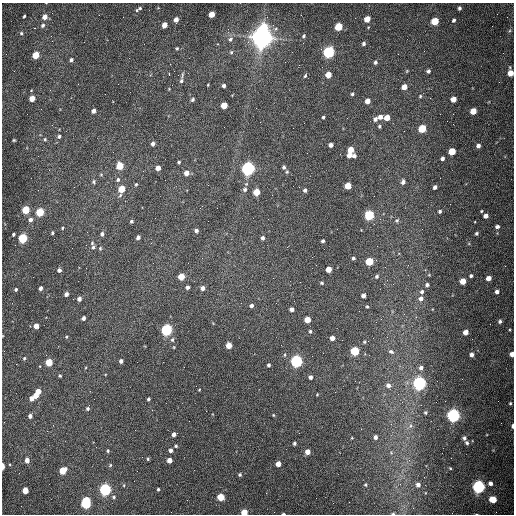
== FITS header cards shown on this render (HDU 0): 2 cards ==
NAXIS1  =                  512 /fastest changing axis
NAXIS2  =                  512 /next to fastest changing axis

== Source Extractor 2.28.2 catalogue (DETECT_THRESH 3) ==
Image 512 x 512 px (HDU 0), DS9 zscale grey, 1 PNG px = 1 image px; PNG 516 x 516 px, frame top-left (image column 1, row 512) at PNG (2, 3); no overlay
Background 1560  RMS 24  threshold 71.5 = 3 sigma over >= 5 px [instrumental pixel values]
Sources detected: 206; all 206 listed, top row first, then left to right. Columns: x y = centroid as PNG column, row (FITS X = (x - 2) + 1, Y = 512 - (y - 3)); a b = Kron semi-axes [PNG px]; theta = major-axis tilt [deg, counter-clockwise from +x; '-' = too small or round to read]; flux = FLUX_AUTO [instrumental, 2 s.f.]
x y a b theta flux
140 8 5 4 - 2.0e+03
459 8 4 3 - 3.4e+03
137 10 4 3 - 1.5e+03
211 14 5 4 - 2.5e+04
24 16 3 2 - 2.1e+03
45 17 5 4 - 1.2e+04
367 19 5 4 - 2.3e+04
176 20 5 4 - 1.0e+04
454 20 4 3 - 3.1e+03
435 21 5 4 - 6.1e+04
43 25 6 4 57 4.2e+03
164 25 4 4 - 1.5e+04
264 27 6 5 - 5.4e+04
338 27 5 4 - 6.9e+04
21 33 4 4 - 2.1e+03
51 36 3 2 - 1.3e+03
304 36 5 4 - 2.5e+03
262 37 8 7 - 2.1e+06
230 39 8 6 50 5.1e+03
364 43 4 4 - 3.9e+03
177 48 4 4 - 1.7e+03
231 52 5 4 - 2.4e+03
328 52 5 5 - 3.5e+05
36 55 5 4 - 4.4e+04
71 60 5 4 - 4.1e+03
375 62 5 4 - 3.2e+03
428 71 4 3 - 3.7e+03
510 73 6 4 -86 2.1e+04
169 74 3 2 - 5.3e+03
328 75 5 4 - 2.3e+04
305 76 6 4 62 2.2e+03
181 81 8 6 76 4.4e+03
224 86 4 4 - 4.1e+03
404 87 5 4 - 1.4e+04
169 89 3 3 - 1.1e+03
105 94 2 2 - 8.1e+02
352 94 4 4 - 2.5e+03
420 96 4 3 - 1.9e+03
32 98 5 4 - 2.5e+04
453 99 5 4 - 1.8e+04
192 100 4 4 - 3.3e+03
367 101 5 4 - 1.3e+04
224 105 5 4 - 3.4e+04
94 111 4 4 - 8.0e+03
473 111 5 4 - 2.6e+04
323 117 3 3 - 2.4e+03
380 117 5 4 - 7.6e+03
387 118 5 4 - 2.2e+04
375 119 5 5 - 4.9e+03
379 126 4 4 - 2.3e+03
422 129 5 4 - 6.7e+04
59 136 6 5 - 3.4e+03
45 139 5 4 - 1.9e+03
14 140 3 2 - 1.6e+03
153 144 4 4 - 5.9e+03
331 145 4 4 - 6.3e+03
478 146 5 4 - 6.1e+03
351 150 5 4 - 2.6e+04
452 151 5 4 - 4.8e+04
349 155 4 4 - 1.2e+04
354 156 4 4 - 4.6e+03
442 158 4 4 - 4.9e+03
179 162 3 3 - 2.4e+03
120 166 5 4 - 4.5e+04
284 167 4 3 - 3.5e+03
158 168 4 4 - 1.5e+04
248 168 5 5 - 6.8e+05
287 172 5 4 - 2.0e+03
186 173 4 4 - 1.3e+04
101 175 5 3 - 1.7e+03
118 180 6 5 - 3.4e+03
94 182 7 5 -70 2.9e+03
403 182 5 4 - 5.4e+03
136 184 4 3 - 1.8e+03
348 186 5 4 - 2.9e+04
435 187 4 3 - 5.3e+03
121 189 6 4 71 4.2e+04
245 189 6 6 - 4.4e+03
305 190 4 3 - 4.1e+03
256 192 5 4 - 3.7e+04
26 210 5 4 - 7.0e+04
440 211 4 3 - 2.9e+03
481 211 4 3 - 1.6e+03
40 212 5 4 - 8.2e+04
369 215 5 5 - 1.7e+05
486 216 4 4 - 8.9e+03
30 220 5 4 - 6.5e+03
397 220 5 4 - 2.4e+03
131 221 4 3 - 2.6e+03
497 227 5 4 - 4.8e+03
62 228 4 3 - 1.6e+03
196 230 4 4 - 5.1e+03
52 233 4 3 - 2.0e+03
476 233 4 4 - 2.7e+03
14 234 3 3 - 2.6e+03
102 234 4 4 - 3.9e+03
138 237 4 3 - 5.6e+03
23 238 5 4 - 1.4e+05
262 238 4 4 - 4.0e+03
323 241 3 3 - 3.0e+03
92 243 7 5 89 2.6e+03
93 247 5 4 - 2.8e+03
100 248 6 5 - 2.2e+03
353 258 3 3 - 2.6e+03
369 261 5 5 - 6.6e+04
505 266 2 2 - 7.6e+02
329 269 4 4 - 1.7e+04
59 270 4 4 - 4.7e+03
377 276 5 4 - 2.7e+03
471 276 3 3 - 2.9e+03
181 277 5 4 - 3.5e+04
489 278 5 4 - 1.1e+04
463 281 5 4 - 2.0e+04
322 283 4 4 - 2.3e+03
427 285 4 3 - 3.3e+03
187 287 4 3 - 4.3e+03
41 288 4 3 - 5.7e+03
202 288 5 4 - 6.8e+03
16 289 3 3 - 2.7e+03
422 292 5 4 - 3.2e+03
497 292 5 5 - 5.6e+03
66 294 4 4 - 6.7e+03
363 295 4 4 - 6.8e+03
421 298 6 5 - 7.0e+03
79 299 4 4 - 6.4e+03
276 303 2 2 - 9.0e+02
251 306 4 4 - 4.9e+03
367 307 4 3 - 1.7e+03
292 309 4 4 - 7.8e+03
83 318 4 3 - 5.0e+03
381 319 2 2 - 1.0e+03
307 320 4 4 - 3.1e+04
500 321 6 5 - 4.1e+03
36 326 4 4 - 1.4e+04
166 330 5 5 - 3.5e+05
310 331 5 4 - 2.2e+03
465 332 4 4 - 1.2e+04
66 337 4 4 - 1.6e+03
332 338 4 4 - 1.0e+04
172 340 6 5 - 2.9e+03
364 342 4 3 - 2.0e+03
229 345 5 4 - 2.2e+04
355 351 5 5 - 1.1e+05
391 352 7 5 -18 3.8e+03
512 354 4 4 - 9.5e+03
285 355 5 3 - 1.8e+03
471 355 4 4 - 6.1e+03
24 358 4 3 - 2.0e+03
121 361 4 4 - 5.5e+03
296 361 5 5 - 4.2e+05
49 362 5 4 - 5.0e+04
268 365 4 3 - 3.3e+03
421 368 5 5 - 4.7e+03
60 376 4 3 - 2.3e+03
310 377 4 4 - 6.0e+03
419 383 5 5 - 5.7e+05
388 385 6 5 - 5.9e+03
199 390 3 2 - 1.2e+03
38 391 4 4 - 1.6e+04
317 394 3 2 - 1.1e+03
36 395 4 4 - 1.5e+04
32 398 4 4 - 1.0e+04
148 399 3 3 - 2.7e+03
510 403 4 3 - 2.0e+03
87 409 4 3 - 2.7e+03
425 413 4 4 - 2.2e+03
273 415 4 3 - 1.4e+03
453 415 5 5 - 6.4e+05
30 416 4 4 - 5.7e+03
410 426 6 4 89 3.5e+03
512 426 4 3 - 4.1e+03
174 434 4 4 - 7.5e+03
375 437 4 4 - 6.0e+03
464 438 5 4 - 3.4e+03
294 443 3 3 - 3.0e+03
467 443 5 4 - 3.3e+03
176 446 4 3 - 2.3e+03
170 450 4 4 - 4.8e+03
108 451 4 3 - 1.9e+03
308 452 4 4 - 1.3e+04
148 459 3 3 - 1.7e+03
27 460 5 4 - 1.0e+04
169 460 4 4 - 1.4e+04
278 464 4 4 - 1.3e+04
110 465 5 4 - 1.9e+03
3 466 5 2 - 1.3e+04
450 468 3 2 - 1.3e+03
63 470 5 4 - 4.2e+04
240 475 5 4 - 2.5e+03
490 483 5 5 - 6.3e+03
400 484 3 3 - 1.2e+03
124 485 5 3 - 1.4e+03
365 485 4 3 - 1.8e+03
418 485 5 5 - 6.6e+03
478 487 5 5 - 5.0e+05
105 489 5 5 - 4.5e+05
158 489 3 3 - 2.2e+03
25 490 5 4 - 2.6e+04
114 497 6 5 - 3.1e+03
221 497 5 4 - 4.2e+04
316 498 2 2 - 3.2e+03
493 499 5 5 - 4.5e+04
86 503 8 5 -87 1.7e+05
244 512 4 4 - 3.2e+04
283 514 4 2 - 2.0e+03
393 514 5 3 - 1.9e+03
At the frame edge (FLAGS 8, measured only in part): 7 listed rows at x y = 510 73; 512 354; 512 426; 3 466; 244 512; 283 514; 393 514